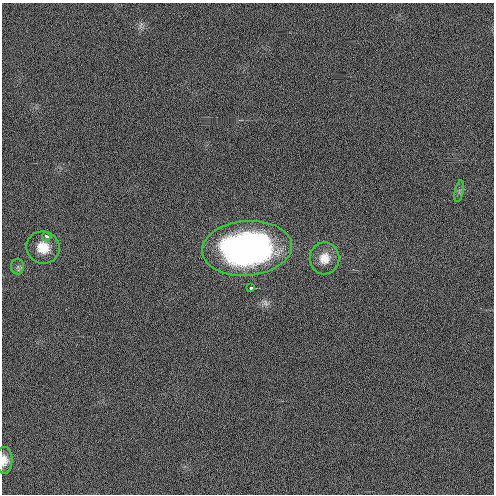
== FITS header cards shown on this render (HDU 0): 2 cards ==
NAXIS1  =                  492 / Axis length
NAXIS2  =                  492 / Axis length

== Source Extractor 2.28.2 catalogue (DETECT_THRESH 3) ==
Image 492 x 492 px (HDU 0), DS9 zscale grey, 1 PNG px = 1 image px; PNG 496 x 496 px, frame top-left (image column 1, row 492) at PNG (2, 3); each listed source drawn as its Kron ellipse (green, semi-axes under 4 px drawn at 4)
Background 0.955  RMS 3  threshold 8.91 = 3 sigma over >= 5 px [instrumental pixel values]
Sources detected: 8; all 8 listed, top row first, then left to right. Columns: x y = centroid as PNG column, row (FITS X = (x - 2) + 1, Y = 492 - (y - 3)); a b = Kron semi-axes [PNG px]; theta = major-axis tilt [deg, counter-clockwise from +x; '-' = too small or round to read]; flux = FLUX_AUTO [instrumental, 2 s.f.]
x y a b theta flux
459 191 11 3 79 440
46 236 4 4 - 870
43 248 17 16 - 4400
247 248 45 27 5 71000
324 258 16 14 79 3000
18 267 7 6 - 660
251 288 3 3 - 1000
4 460 13 8 88 1700
At the frame edge (FLAGS 8, measured only in part): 1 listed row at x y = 4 460